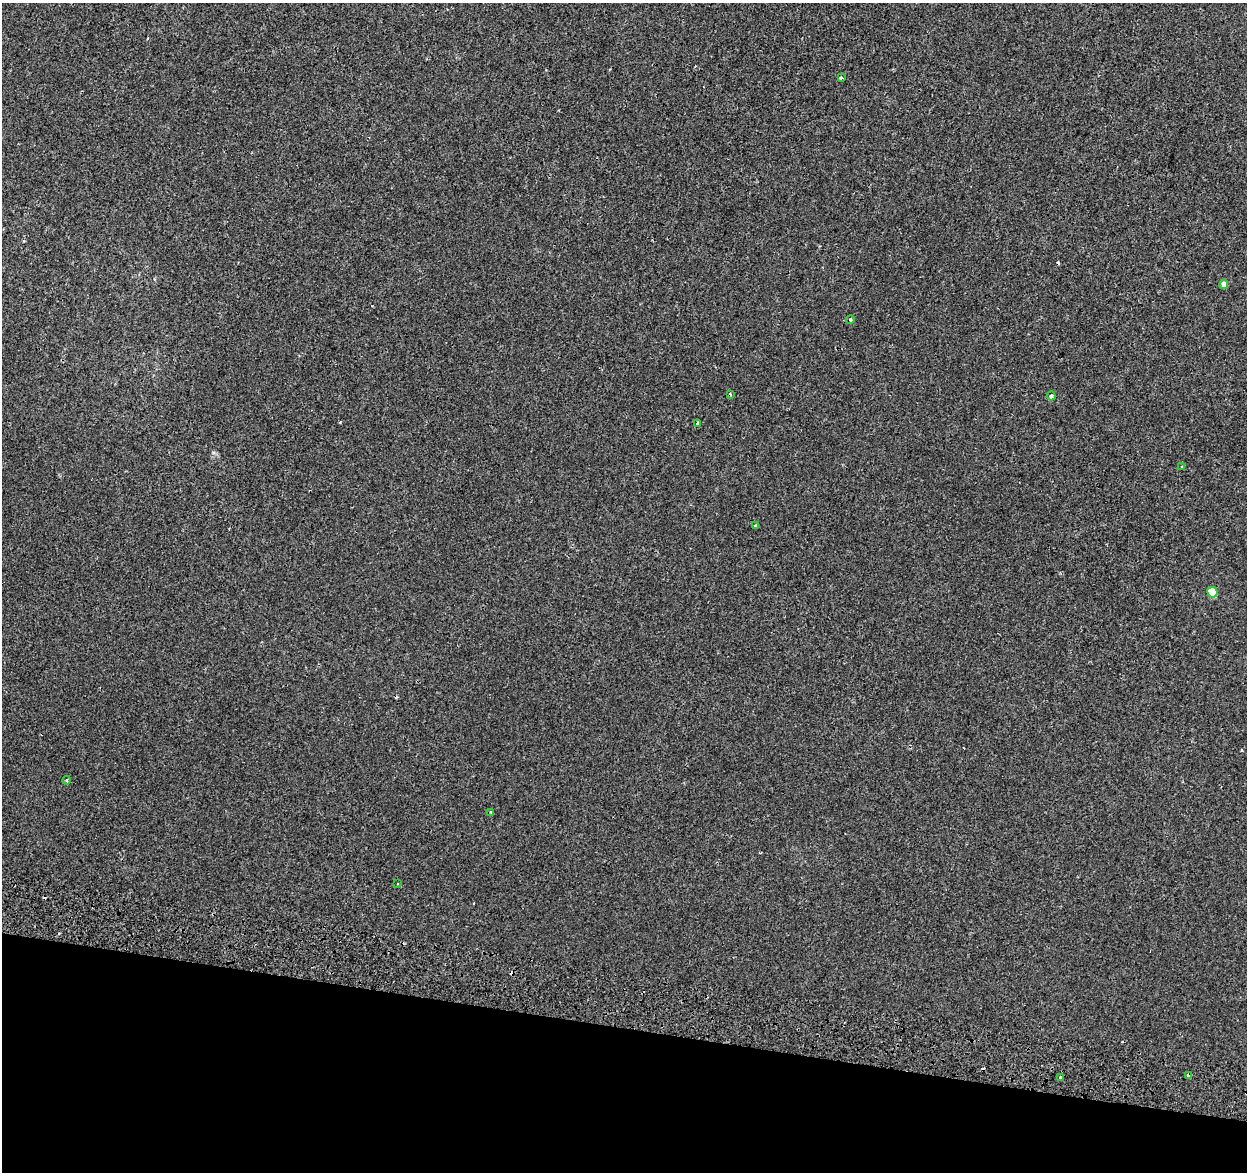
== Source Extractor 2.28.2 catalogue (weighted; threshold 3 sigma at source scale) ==
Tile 15 of 4 x 4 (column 3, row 4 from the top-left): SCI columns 2514-3758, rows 339-1508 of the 5018 x 5298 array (HDU 1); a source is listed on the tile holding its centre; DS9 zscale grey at full resolution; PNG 1249 x 1174 px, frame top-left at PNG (2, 3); each listed source drawn as its Kron ellipse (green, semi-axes under 4 px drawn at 4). Shown black and unused: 12% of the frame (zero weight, under 2 of 3 exposures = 3% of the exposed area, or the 3 px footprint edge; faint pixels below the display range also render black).
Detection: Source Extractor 2.28.2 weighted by HDU 2 'WHT'; one run over the whole footprint, this tile lists its part. Background -7.21e-05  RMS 0.0029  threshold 0.0129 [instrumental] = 3 sigma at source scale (4.5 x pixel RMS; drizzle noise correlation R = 1.50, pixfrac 1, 0.0396/0.0396 arcsec/px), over >= 5 px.
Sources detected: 21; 7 cosmic-ray / hot-pixel residue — neither listed nor drawn; the other 14 listed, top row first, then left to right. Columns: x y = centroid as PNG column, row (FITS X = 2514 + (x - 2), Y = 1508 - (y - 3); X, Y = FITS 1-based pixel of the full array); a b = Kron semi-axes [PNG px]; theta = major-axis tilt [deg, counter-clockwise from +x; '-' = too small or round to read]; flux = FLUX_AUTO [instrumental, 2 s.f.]
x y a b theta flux
841 78 3 3 - 1
1224 284 5 4 - 2.1
850 320 4 3 - 0.35
730 394 4 3 - 0.26
1051 396 4 4 - 0.71
697 424 4 3 - 0.37
1182 467 3 3 - 0.3
756 526 4 3 - 0.56
1212 592 5 5 - 6.6
67 780 4 3 - 0.27
491 812 3 2 - 0.25
397 884 3 3 - 0.58
1189 1076 4 3 - 1.7
1061 1077 3 3 - 1
Overlapping masked pixels (flux is a lower limit): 1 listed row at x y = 1189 1076